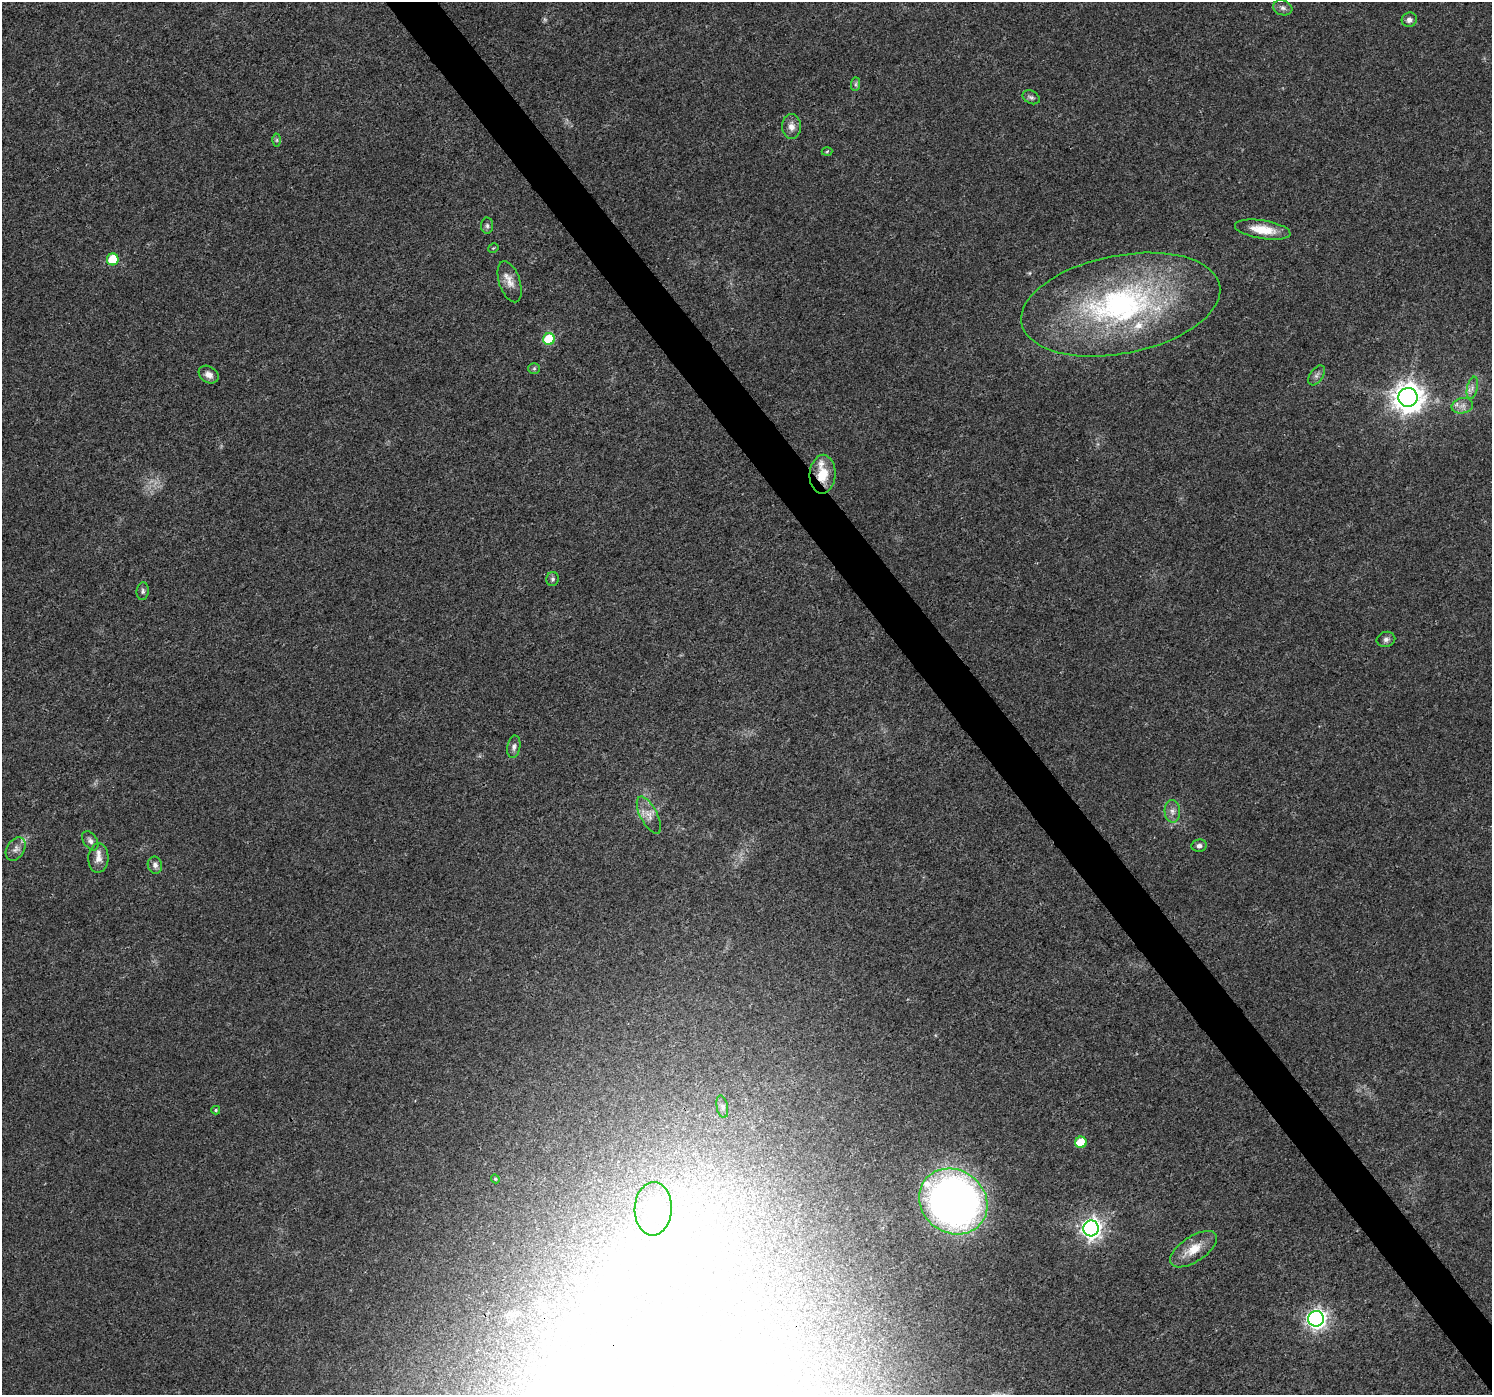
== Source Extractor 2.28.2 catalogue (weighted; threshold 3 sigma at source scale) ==
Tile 6 of 4 x 4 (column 2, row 2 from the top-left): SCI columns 1500-2989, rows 2923-4315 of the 5974 x 5910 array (HDU 1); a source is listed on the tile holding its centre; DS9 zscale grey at full resolution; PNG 1494 x 1397 px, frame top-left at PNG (2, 2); each listed source drawn as its Kron ellipse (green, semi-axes under 4 px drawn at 4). Shown black and unused: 3% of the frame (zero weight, under 3 of 4 exposures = <1% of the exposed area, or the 3 px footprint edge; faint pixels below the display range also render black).
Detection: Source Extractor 2.28.2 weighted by HDU 2 'WHT'; one run over the whole footprint, this tile lists its part. Background 0.0123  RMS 0.0028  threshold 0.0126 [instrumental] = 3 sigma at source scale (4.5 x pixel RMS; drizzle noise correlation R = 1.50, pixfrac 1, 0.0396/0.0396 arcsec/px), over >= 5 px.
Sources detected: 44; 3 inside a brighter listed object's ellipse — not listed separately; the other 41 listed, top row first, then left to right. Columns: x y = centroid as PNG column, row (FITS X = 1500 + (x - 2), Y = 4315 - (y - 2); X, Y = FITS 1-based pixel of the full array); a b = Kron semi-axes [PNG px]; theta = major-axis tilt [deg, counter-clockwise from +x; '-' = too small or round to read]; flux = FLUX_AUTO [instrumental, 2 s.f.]
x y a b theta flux
1283 8 10 7 -18 1.1
1409 20 8 7 - 1.1
856 84 7 4 89 0.55
1031 97 9 6 -27 0.76
791 126 12 9 -89 2
277 140 6 4 89 0.4
827 151 5 3 - 0.28
487 226 8 6 -88 0.72
1263 230 28 9 -9 6
493 248 5 3 - 0.27
113 259 6 6 - 9.8
510 282 21 10 -71 2.8
1121 305 101 49 11 79
549 339 6 6 - 16
534 368 6 5 - 0.45
209 375 10 8 -33 1.8
1317 375 11 6 56 0.95
1472 388 11 5 77 1.2
1408 397 9 9 - 400
1462 406 11 7 12 1.7
823 474 19 13 86 6.3
552 579 7 6 - 0.64
143 591 9 6 83 0.78
1386 639 9 7 14 1
514 747 11 6 79 1.1
1172 811 11 7 -87 1.5
649 815 20 8 -62 2.8
90 841 11 6 -55 1.1
1199 846 7 6 - 0.93
16 849 12 8 58 1.6
98 858 15 10 86 2.3
155 865 8 7 - 1.2
722 1107 11 5 -79 0.83
216 1110 4 4 - 0.38
1081 1142 6 5 - 7.8
495 1179 4 4 - 0.27
953 1201 35 31 -36 180
653 1209 27 18 88 7.1
1091 1228 8 7 - 140
1194 1249 27 12 34 5.2
1316 1319 8 7 - 130
Overlapping masked pixels (flux is a lower limit): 1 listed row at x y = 823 474